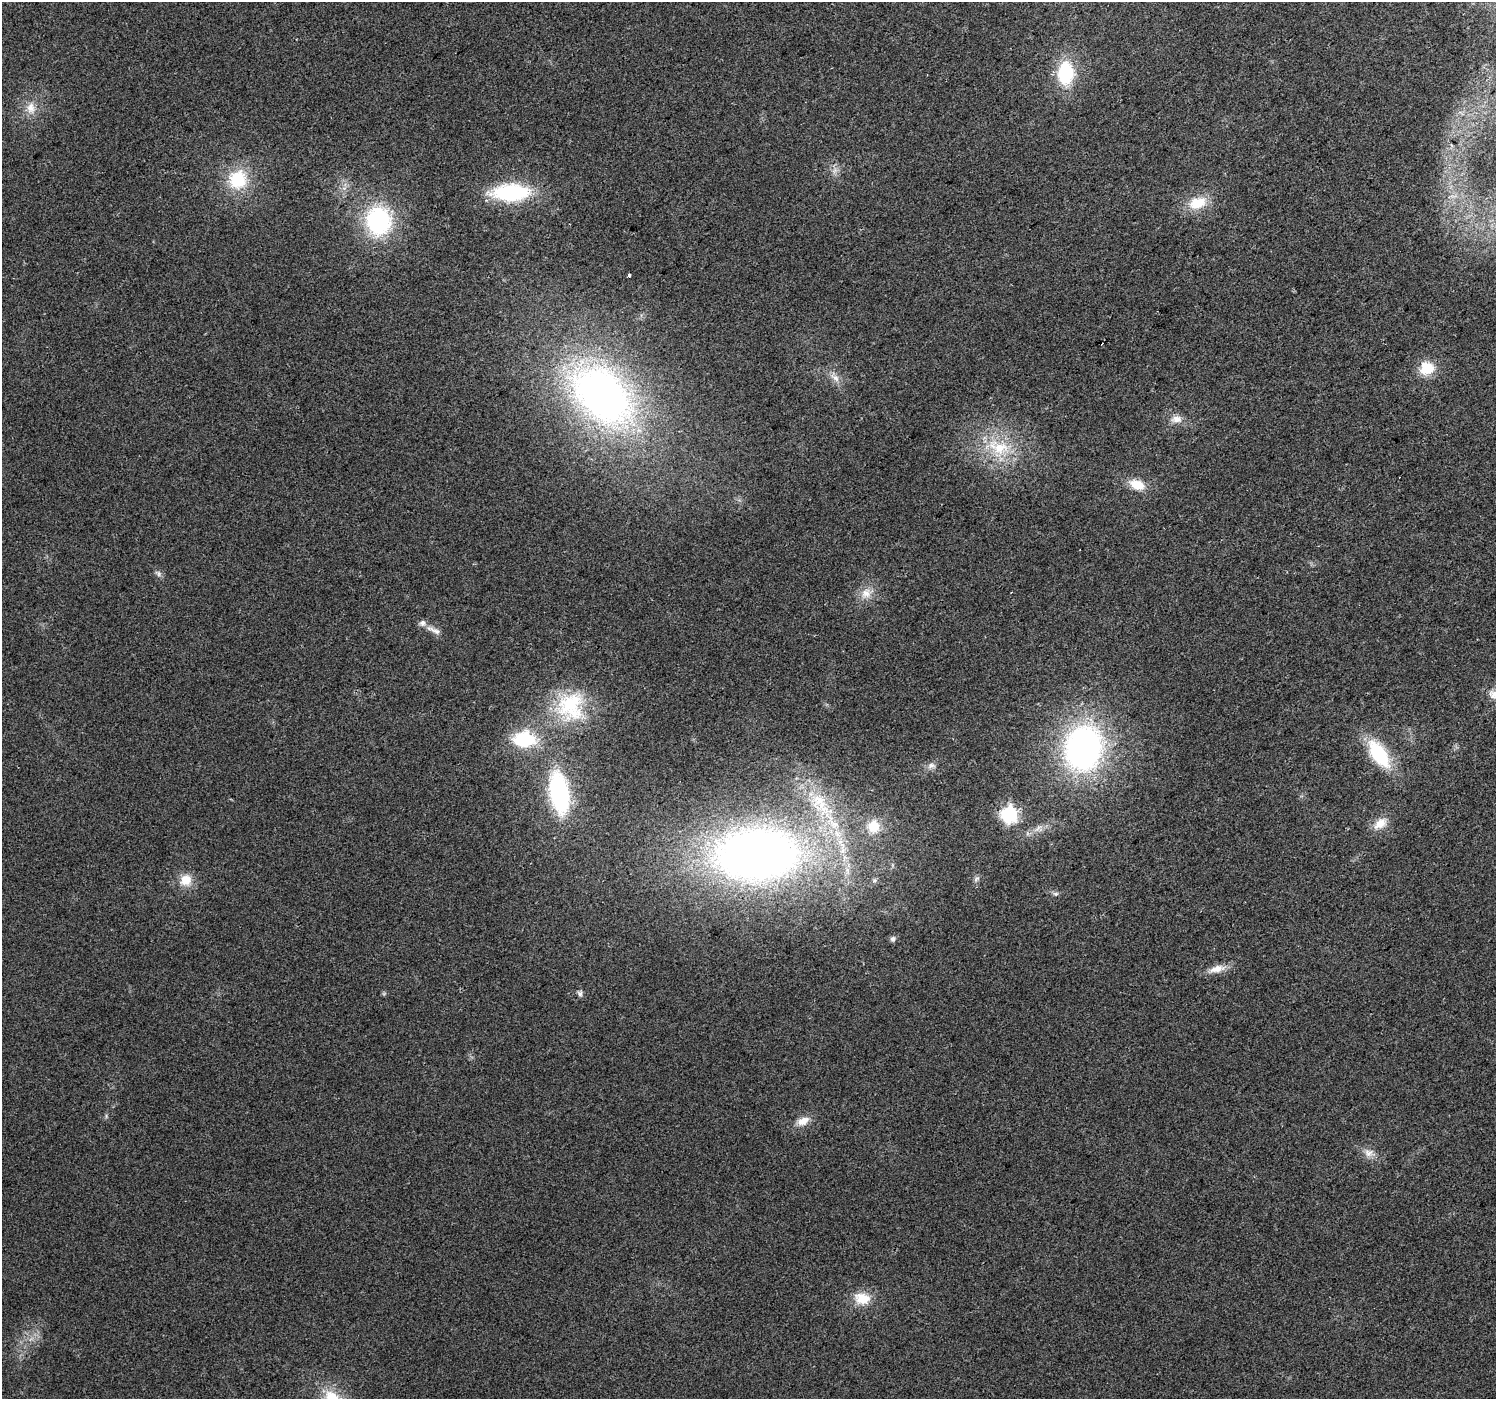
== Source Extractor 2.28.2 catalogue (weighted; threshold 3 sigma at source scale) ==
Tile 10 of 4 x 4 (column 2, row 3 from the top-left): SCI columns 1495-2988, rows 1531-2927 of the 5978 x 5921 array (HDU 1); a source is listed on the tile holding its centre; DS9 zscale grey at full resolution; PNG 1498 x 1401 px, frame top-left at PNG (2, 2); no overlay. Shown black and unused: <1% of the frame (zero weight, under 2 of 3 exposures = <1% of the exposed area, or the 3 px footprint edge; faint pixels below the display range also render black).
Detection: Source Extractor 2.28.2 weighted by HDU 2 'WHT'; one run over the whole footprint, this tile lists its part. Background 0.0727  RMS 0.0088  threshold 0.0398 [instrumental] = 3 sigma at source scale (4.5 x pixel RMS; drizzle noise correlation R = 1.50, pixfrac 1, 0.0396/0.0396 arcsec/px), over >= 5 px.
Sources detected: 41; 1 cosmic-ray / hot-pixel residue — not listed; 3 inside a brighter listed object's ellipse — not listed separately; the other 37 listed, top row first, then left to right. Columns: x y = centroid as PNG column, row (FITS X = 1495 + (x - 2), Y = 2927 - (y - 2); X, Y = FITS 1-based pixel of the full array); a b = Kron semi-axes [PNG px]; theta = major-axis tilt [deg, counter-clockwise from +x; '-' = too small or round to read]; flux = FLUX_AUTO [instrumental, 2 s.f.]
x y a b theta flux
1065 73 23 16 88 53
31 108 16 11 -84 10
835 170 9 5 59 3.4
238 179 24 23 - 42
511 193 35 17 1 90
1197 203 23 14 20 24
378 221 27 24 -83 110
629 275 4 3 - 6.3
1427 368 18 15 16 21
835 377 16 7 -37 6.3
602 395 66 44 -45 450
1176 419 16 9 -3 7.9
999 447 37 20 -21 46
1137 485 20 12 -21 15
159 574 7 4 -90 2
866 593 15 13 71 11
434 630 25 6 -26 6.4
570 706 38 36 79 70
524 739 24 16 -1 51
1083 748 44 36 76 270
1379 754 32 16 -56 55
931 766 11 8 15 4.2
559 793 32 14 -81 140
819 800 61 25 -54 71
1009 814 7 7 - 250
1380 823 20 12 38 12
874 826 16 14 78 19
757 854 82 51 3 680
976 879 9 4 36 2.2
186 880 15 14 - 15
1056 894 8 6 1 2.1
893 939 7 6 - 2.6
1217 969 21 9 15 11
580 993 8 6 -81 2.6
803 1121 16 10 22 9.7
1369 1153 13 11 -8 7.1
862 1299 22 16 -10 19